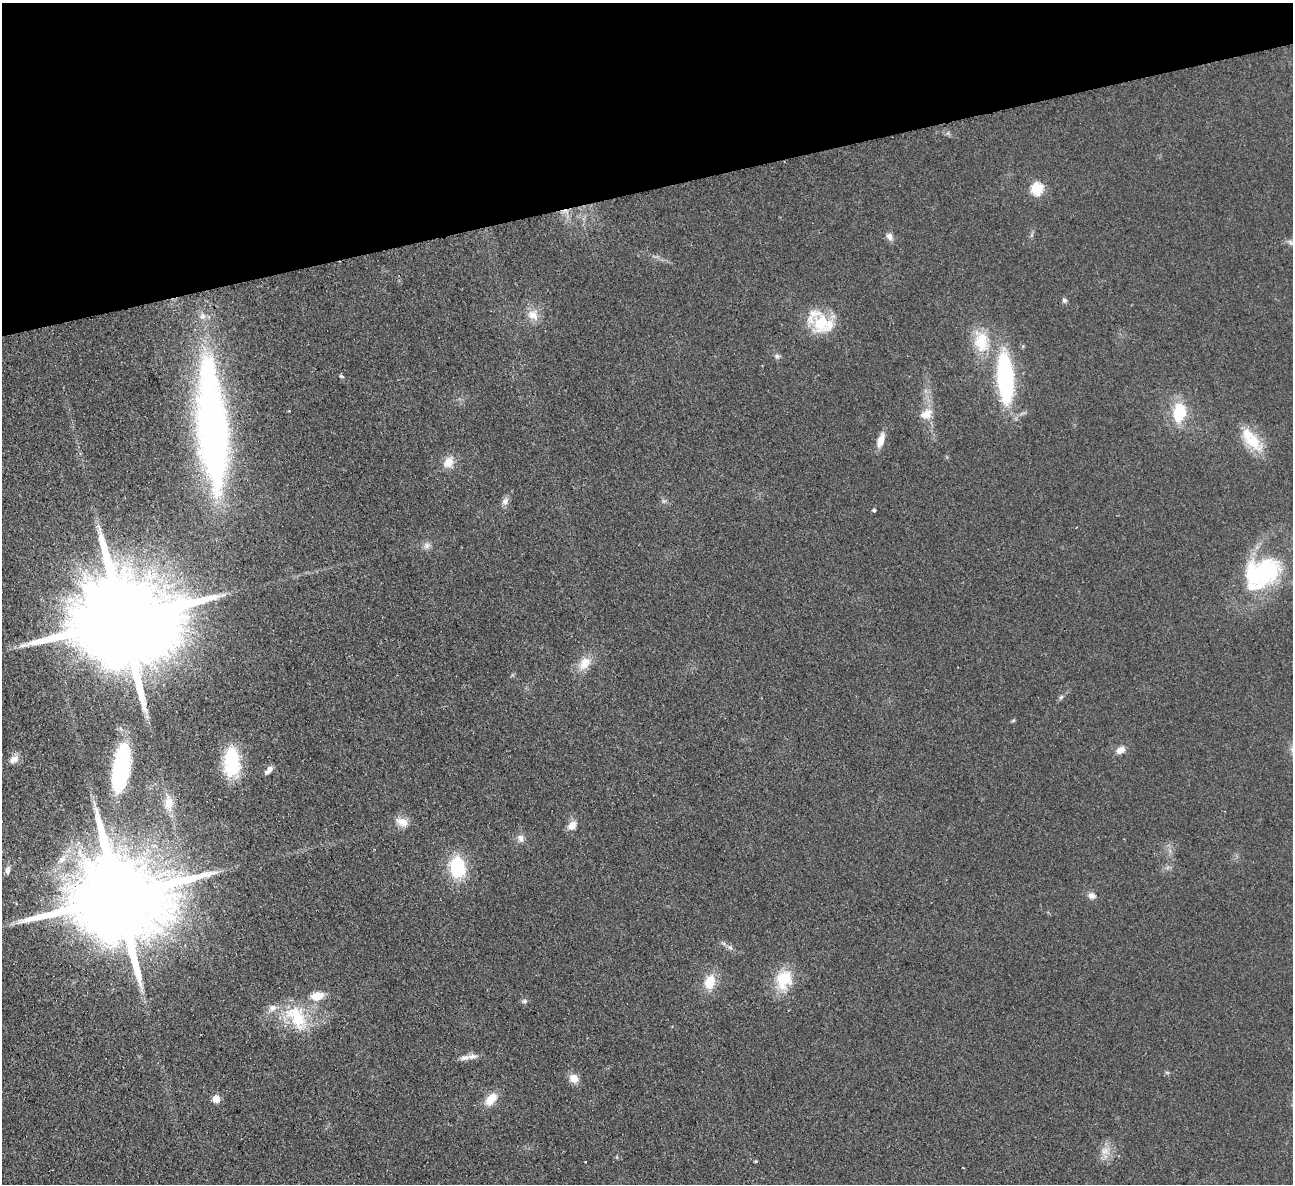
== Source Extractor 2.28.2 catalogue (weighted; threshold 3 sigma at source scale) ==
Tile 3 of 4 x 4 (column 3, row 1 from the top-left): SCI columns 2636-3926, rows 3830-5011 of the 5272 x 5176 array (HDU 1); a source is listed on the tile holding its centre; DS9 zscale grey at full resolution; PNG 1295 x 1186 px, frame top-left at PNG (2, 3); no overlay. Shown black and unused: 16% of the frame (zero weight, under 2 of 3 exposures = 3% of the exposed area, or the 3 px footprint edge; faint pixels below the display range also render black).
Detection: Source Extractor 2.28.2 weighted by HDU 2 'WHT'; one run over the whole footprint, this tile lists its part. Background 0.0624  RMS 0.0095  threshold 0.0429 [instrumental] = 3 sigma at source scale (4.5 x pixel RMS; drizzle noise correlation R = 1.50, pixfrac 1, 0.05/0.05 arcsec/px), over >= 5 px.
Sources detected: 59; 2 inside a brighter object's white glare — not listed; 6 inside a brighter listed object's ellipse — not listed separately; the other 51 listed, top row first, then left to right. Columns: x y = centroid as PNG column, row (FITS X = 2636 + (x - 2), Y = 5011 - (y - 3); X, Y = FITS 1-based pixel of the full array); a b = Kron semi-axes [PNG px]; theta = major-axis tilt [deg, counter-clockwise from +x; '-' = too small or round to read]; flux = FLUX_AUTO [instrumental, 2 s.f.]
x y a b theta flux
1037 189 6 6 - 90
889 237 10 8 -53 4.7
1290 242 8 5 -49 2.3
1064 300 6 6 - 2.5
533 315 17 14 -29 12
821 322 29 20 75 33
981 341 29 19 -79 34
777 356 7 6 - 2.4
341 376 6 4 -18 1.4
1005 378 42 12 -86 170
289 411 3 2 - 0.74
1179 412 26 16 86 34
926 414 17 11 34 12
214 433 125 33 -85 480
881 440 21 8 72 9.2
1253 441 28 17 -39 29
448 462 15 12 52 11
505 501 11 8 52 4.2
874 510 4 4 - 1.8
427 545 10 9 - 4.3
1264 573 48 32 42 110
122 620 42 21 12 34000
584 663 21 14 53 14
1061 697 7 4 45 2
1013 720 6 4 2 1.2
1120 750 11 8 29 7.2
14 759 14 8 36 6.3
232 762 34 18 -89 50
121 768 49 17 81 110
269 770 12 5 46 5
169 803 24 12 -87 15
402 822 18 11 -24 9.9
572 825 12 8 49 8.1
521 838 10 8 -84 5.1
457 867 23 17 -82 51
8 870 10 6 79 3
1092 896 11 8 -22 4.8
118 897 38 19 12 30000
730 947 8 6 -73 2.7
784 979 26 21 72 33
710 982 18 13 71 20
317 996 15 9 12 14
524 1001 7 5 14 2.2
297 1017 38 22 -54 46
472 1056 15 7 11 5.6
1167 1072 6 4 -19 1.2
574 1078 7 7 - 13
216 1099 5 5 - 22
491 1099 18 11 48 14
1105 1151 13 9 23 7.9
756 1161 4 4 - 0.94